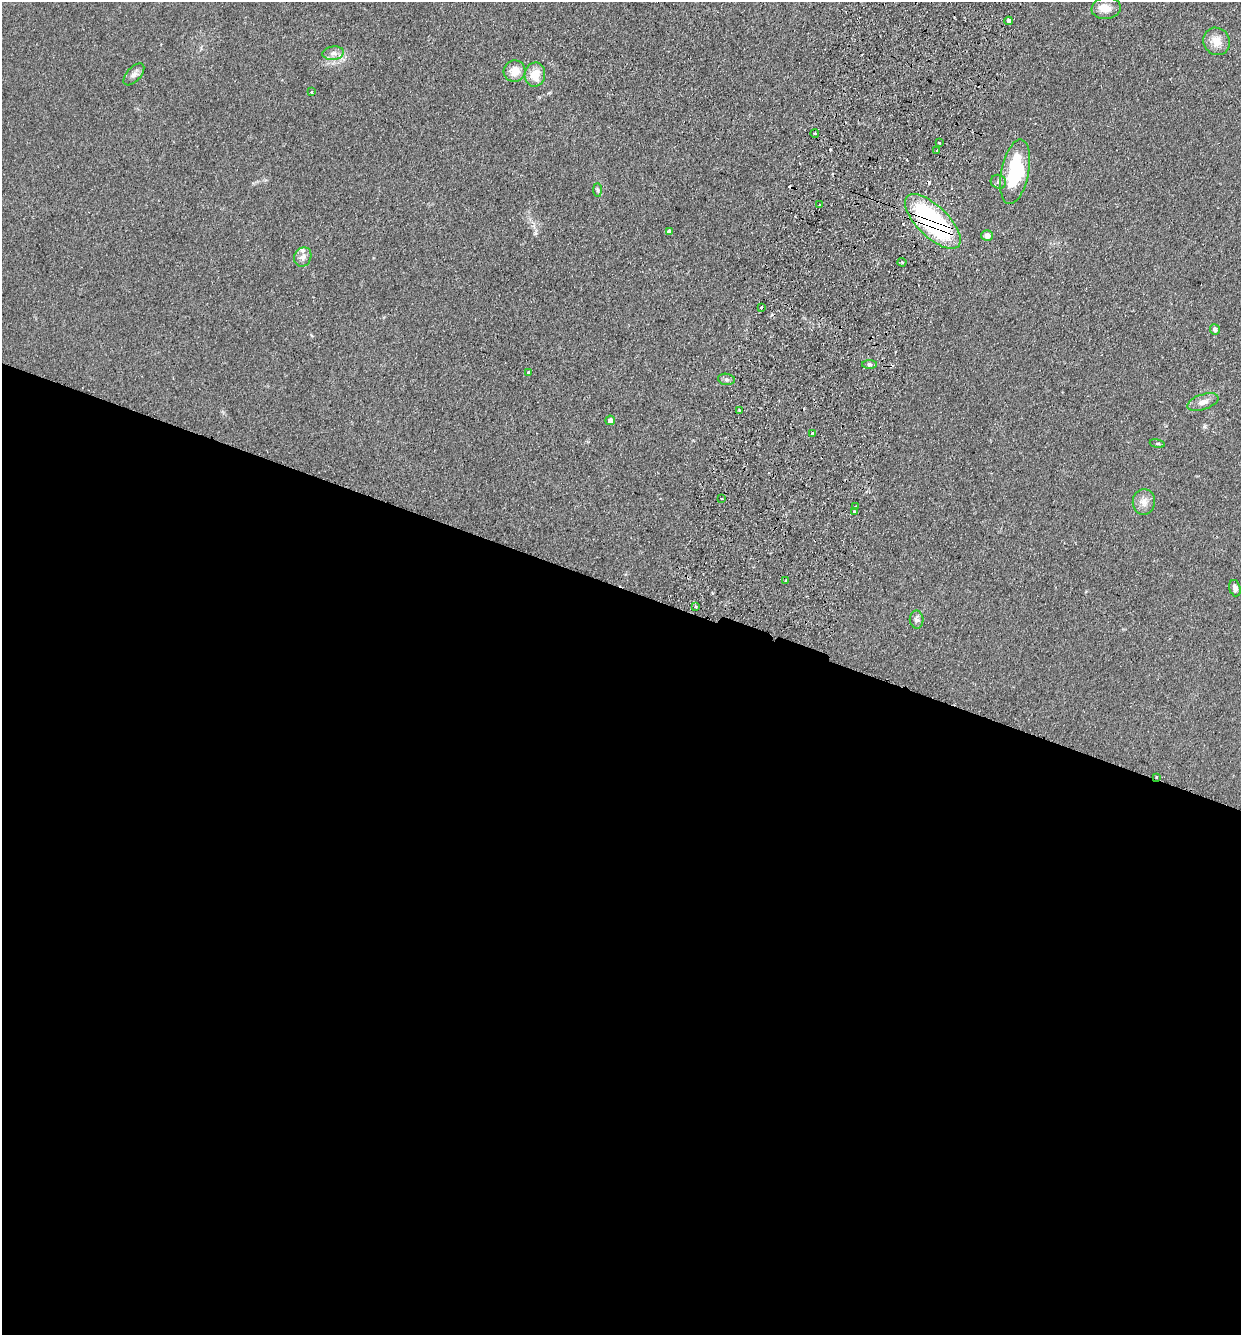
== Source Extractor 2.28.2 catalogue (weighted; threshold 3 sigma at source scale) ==
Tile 14 of 4 x 4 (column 2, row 4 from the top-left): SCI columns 1430-2668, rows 22-1354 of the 5462 x 5375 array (HDU 1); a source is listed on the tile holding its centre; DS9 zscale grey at full resolution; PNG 1243 x 1337 px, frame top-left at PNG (2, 2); each listed source drawn as its Kron ellipse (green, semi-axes under 4 px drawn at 4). Shown black and unused: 56% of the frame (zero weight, under 2 of 3 exposures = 3% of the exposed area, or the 3 px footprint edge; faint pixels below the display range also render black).
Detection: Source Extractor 2.28.2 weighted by HDU 2 'WHT'; one run over the whole footprint, this tile lists its part. Background 0.127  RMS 0.008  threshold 0.0359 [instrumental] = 3 sigma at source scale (4.5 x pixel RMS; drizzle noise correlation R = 1.50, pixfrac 1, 0.05/0.05 arcsec/px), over >= 5 px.
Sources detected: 46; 6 cosmic-ray / hot-pixel residue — neither listed nor drawn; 1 inside a brighter listed object's ellipse — not listed separately; the other 39 listed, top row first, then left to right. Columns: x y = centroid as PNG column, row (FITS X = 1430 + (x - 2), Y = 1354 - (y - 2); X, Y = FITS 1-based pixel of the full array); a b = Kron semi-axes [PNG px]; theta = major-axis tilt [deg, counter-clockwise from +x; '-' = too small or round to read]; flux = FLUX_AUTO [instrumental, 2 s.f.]
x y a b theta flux
1106 8 14 11 8 7.5
1009 21 4 4 - 3.8
1217 41 14 13 - 9.3
333 53 11 6 8 3.9
515 71 11 10 - 9.5
134 74 13 7 48 3.7
535 75 12 10 77 11
311 92 3 3 - 0.79
815 133 4 3 - 0.75
939 143 3 3 - 0.92
937 151 3 3 - 2.1
1015 172 33 13 78 57
998 182 8 7 - 2.2
598 190 7 4 -89 1.4
820 205 2 2 - 0.85
933 221 35 15 -44 120
669 231 4 4 - 2.9
987 236 6 5 - 5.8
303 257 10 8 62 4.1
902 262 4 4 - 1.1
761 307 3 3 - 3.7
1215 329 5 5 - 2.2
869 365 7 3 0 1.3
528 372 4 3 - 1.2
726 379 8 5 -7 1.9
1203 402 16 7 17 5
739 411 3 3 - 0.82
610 420 5 5 - 4.3
812 434 4 2 - 0.9
1157 444 8 4 -9 1.1
722 499 3 2 - 1.3
1144 502 13 11 85 6.1
856 506 3 3 - 2.5
854 512 3 3 - 3.4
786 581 3 3 - 2.2
1235 588 8 5 -74 2.7
696 606 3 3 - 2.1
917 620 9 7 -87 2.6
1157 777 4 2 - 0.67
Overlapping masked pixels (flux is a lower limit): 2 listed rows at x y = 933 221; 1157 777